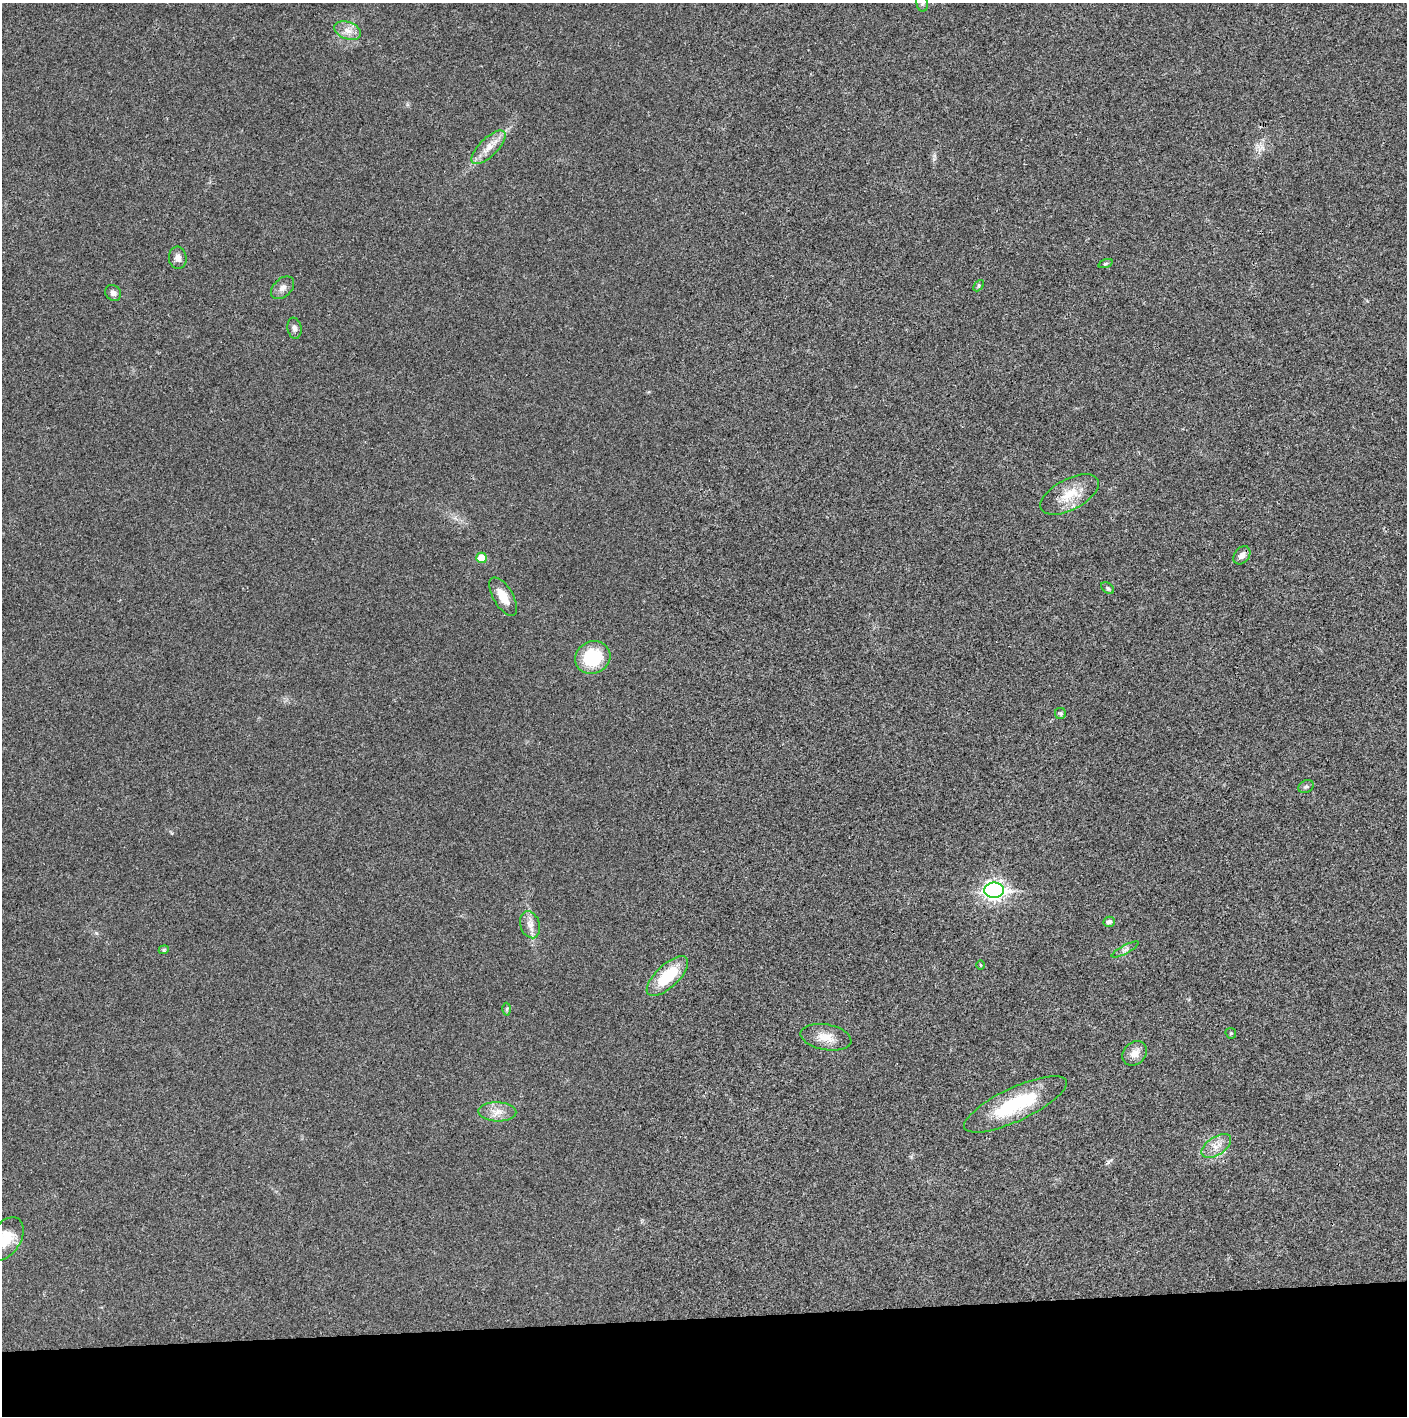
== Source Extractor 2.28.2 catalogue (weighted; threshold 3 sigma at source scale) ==
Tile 8 of 3 x 3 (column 2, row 3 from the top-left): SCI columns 1410-2814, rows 1-1414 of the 4221 x 4243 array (HDU 1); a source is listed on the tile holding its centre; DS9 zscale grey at full resolution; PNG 1409 x 1418 px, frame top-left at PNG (2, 3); each listed source drawn as its Kron ellipse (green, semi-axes under 4 px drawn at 4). Shown black and unused: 7% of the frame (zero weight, under 3 of 4 exposures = <1% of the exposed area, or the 3 px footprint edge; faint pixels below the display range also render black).
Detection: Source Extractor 2.28.2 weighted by HDU 2 'WHT'; one run over the whole footprint, this tile lists its part. Background 0.019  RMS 0.0051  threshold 0.0229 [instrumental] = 3 sigma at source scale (4.5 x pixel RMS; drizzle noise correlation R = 1.50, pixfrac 1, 0.05/0.05 arcsec/px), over >= 5 px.
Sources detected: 32; all 32 listed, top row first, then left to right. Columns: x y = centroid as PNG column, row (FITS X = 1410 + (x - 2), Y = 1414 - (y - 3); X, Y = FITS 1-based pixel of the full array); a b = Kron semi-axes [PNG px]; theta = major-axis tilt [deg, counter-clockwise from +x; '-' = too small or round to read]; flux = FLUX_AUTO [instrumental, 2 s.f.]
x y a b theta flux
922 3 9 5 -81 1.2
348 31 14 8 -20 4.3
488 147 22 9 44 6.4
178 258 11 9 -85 2.7
1105 264 7 3 19 0.76
979 286 6 4 46 0.77
282 288 13 9 43 2.8
113 293 8 7 - 2
294 328 10 7 -81 1.9
1069 494 32 15 27 12
1242 555 10 7 52 2.8
482 558 5 5 - 8.5
1108 588 7 4 -37 0.85
503 597 22 9 -59 7.4
593 657 18 16 26 24
1060 713 5 5 - 0.83
1306 787 8 6 25 1.2
994 890 10 7 0 210
1109 922 5 5 - 1.9
530 925 14 9 -72 3.8
1125 949 15 3 28 1.5
164 950 5 4 - 0.62
980 965 4 3 - 0.4
667 976 26 11 43 21
507 1009 6 4 89 0.82
1231 1033 6 5 - 0.65
826 1037 26 13 -10 7.5
1135 1053 13 10 46 4.8
1015 1104 56 16 25 36
497 1112 19 9 -2 5.4
1216 1146 16 9 33 5
5 1239 24 15 57 13
Isophote crosses this tile's border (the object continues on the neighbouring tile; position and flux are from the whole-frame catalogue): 2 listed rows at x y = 922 3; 5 1239
Unlisted compact peaks at least as high as the median listed source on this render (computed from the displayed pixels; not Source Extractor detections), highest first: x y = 1108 1162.